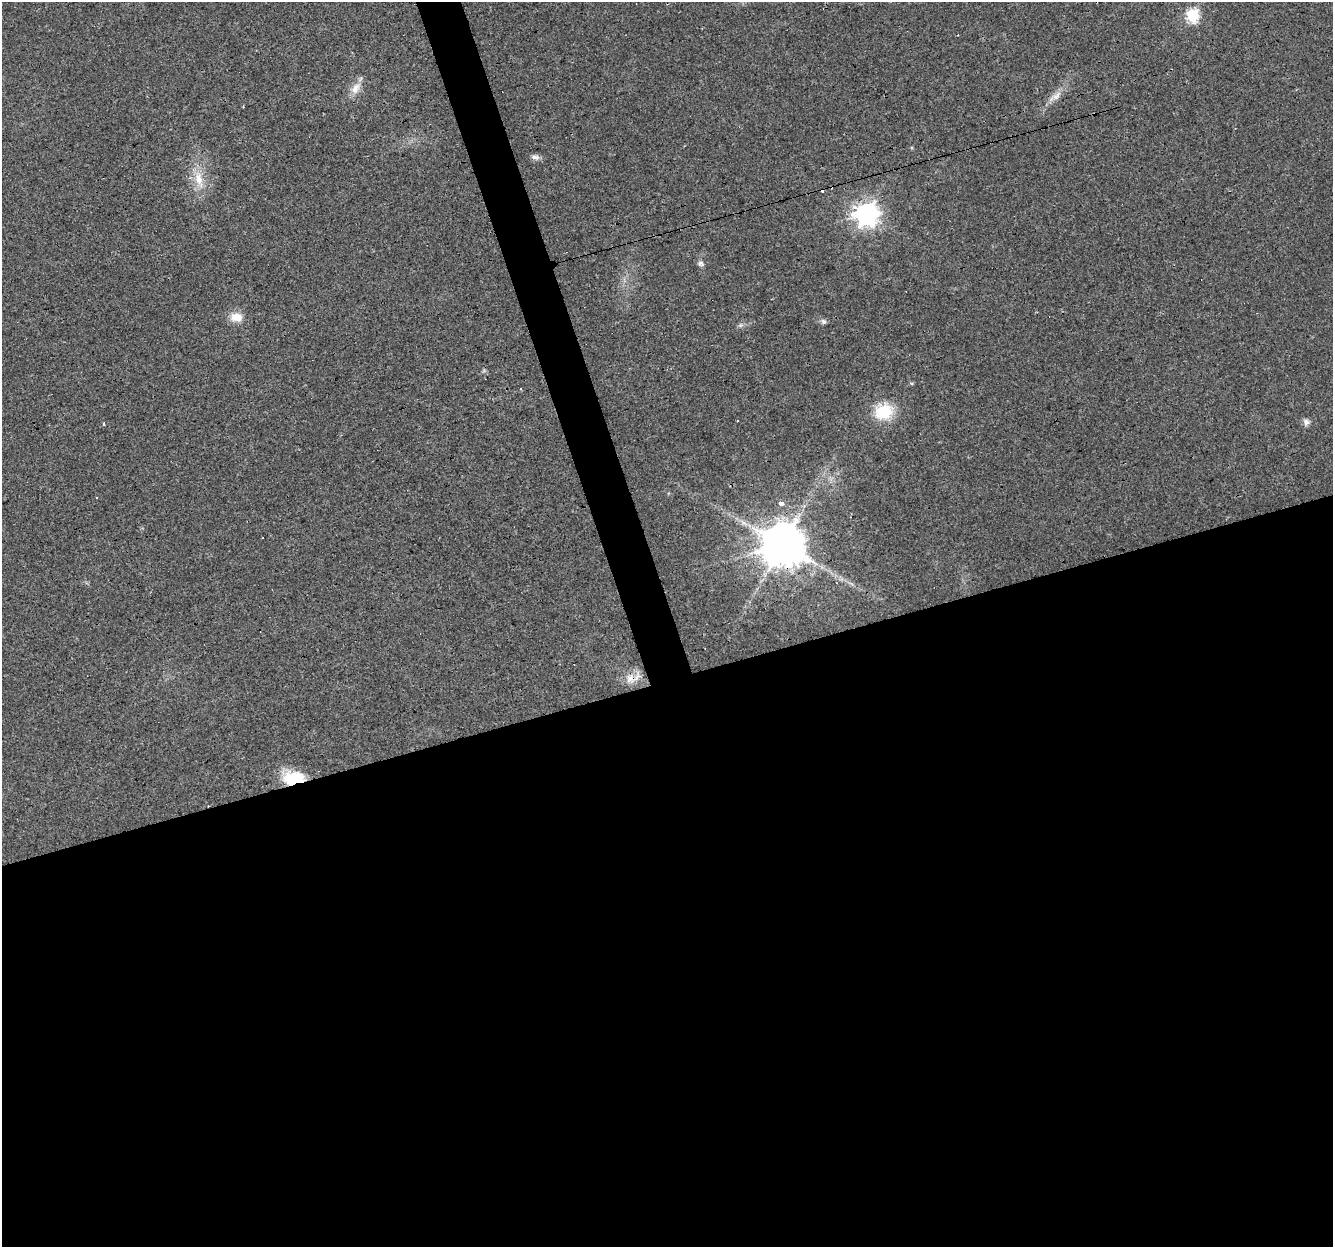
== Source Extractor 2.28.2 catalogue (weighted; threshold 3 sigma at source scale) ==
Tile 15 of 4 x 4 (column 3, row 4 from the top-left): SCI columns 2664-3994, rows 57-1301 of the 5326 x 5145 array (HDU 1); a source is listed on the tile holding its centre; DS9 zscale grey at full resolution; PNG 1335 x 1249 px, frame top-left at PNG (2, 2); no overlay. Shown black and unused: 47% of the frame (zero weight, under 3 of 4 exposures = <1% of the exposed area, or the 3 px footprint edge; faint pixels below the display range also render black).
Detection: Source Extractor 2.28.2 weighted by HDU 2 'WHT'; one run over the whole footprint, this tile lists its part. Background 0.0435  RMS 0.0038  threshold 0.0171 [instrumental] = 3 sigma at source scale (4.5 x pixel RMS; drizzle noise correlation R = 1.50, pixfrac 1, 0.0396/0.0396 arcsec/px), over >= 5 px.
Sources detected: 26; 6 cosmic-ray / hot-pixel residue — not listed; the other 20 listed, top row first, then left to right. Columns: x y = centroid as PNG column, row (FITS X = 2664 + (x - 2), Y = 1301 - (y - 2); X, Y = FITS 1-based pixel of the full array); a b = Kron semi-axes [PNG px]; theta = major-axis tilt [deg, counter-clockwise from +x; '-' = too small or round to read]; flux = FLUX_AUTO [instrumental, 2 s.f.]
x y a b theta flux
1192 15 6 6 - 46
355 88 17 11 60 4.2
1055 96 23 7 35 3.6
535 157 11 6 -10 1.7
199 180 24 11 -71 7.2
866 214 8 8 - 290
701 263 9 7 -29 1.1
236 317 15 11 -7 5
824 322 7 5 -88 0.98
741 325 6 5 - 0.83
520 389 4 2 - 0.41
884 412 26 21 15 12
737 421 3 2 - 0.43
1306 422 9 8 - 1.5
104 424 3 3 - 0.81
781 503 3 3 - 17
744 523 7 5 -43 1.2
783 545 12 11 - 1700
633 678 26 12 24 5.2
294 778 26 14 8 14
Overlapping masked pixels (flux is a lower limit): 4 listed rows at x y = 866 214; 783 545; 633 678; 294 778